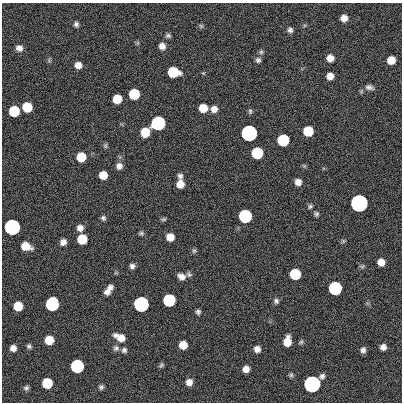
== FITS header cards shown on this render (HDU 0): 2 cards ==
NAXIS1  =                  400
NAXIS2  =                  400

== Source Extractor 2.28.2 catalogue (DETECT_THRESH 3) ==
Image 400 x 400 px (HDU 0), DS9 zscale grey, 1 PNG px = 1 image px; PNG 404 x 404 px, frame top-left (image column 1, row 400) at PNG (2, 3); no overlay
Background 0.439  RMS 33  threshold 100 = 3 sigma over >= 5 px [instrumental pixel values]
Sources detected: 89; all 89 listed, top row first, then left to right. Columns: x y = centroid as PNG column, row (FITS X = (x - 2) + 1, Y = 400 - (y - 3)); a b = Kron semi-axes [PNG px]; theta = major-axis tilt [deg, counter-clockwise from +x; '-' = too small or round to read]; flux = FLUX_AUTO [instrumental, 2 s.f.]
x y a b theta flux
344 18 6 6 - 1.6e+04
76 24 6 5 - 6.2e+03
201 26 6 5 - 3.7e+03
290 30 7 6 - 6.6e+03
168 36 7 5 -16 4.6e+03
137 43 6 4 71 2.9e+03
162 46 7 7 - 1.4e+04
19 48 8 7 - 1.3e+04
261 52 7 6 - 4.6e+03
330 58 7 7 - 1.8e+04
49 60 7 4 73 3.4e+03
258 60 7 7 - 6.1e+03
391 60 7 6 - 3.2e+04
78 65 7 6 - 1.5e+04
173 72 8 7 - 1.2e+05
203 73 4 4 - 2.2e+03
330 76 6 6 - 1.9e+04
369 87 11 7 -12 9.0e+03
134 94 7 7 - 1.2e+05
117 99 7 7 - 4.7e+04
27 107 7 7 - 7.3e+04
203 108 7 6 - 3.8e+04
214 109 7 7 - 1.4e+04
14 111 7 7 - 1.2e+05
250 111 7 5 -77 4.3e+03
158 123 7 7 - 1.0e+06
308 131 7 7 - 9.1e+04
145 132 7 7 - 5.0e+04
249 133 7 7 - 3.5e+06
283 140 7 7 - 2.1e+05
105 146 7 5 -89 3.9e+03
257 153 7 7 - 1.8e+05
81 157 7 7 - 5.8e+04
119 166 8 7 - 1.2e+04
103 175 7 6 - 3.5e+04
180 176 6 6 - 7.2e+03
298 182 6 6 - 1.5e+04
180 184 7 6 - 2.4e+04
359 203 7 7 - 1.1e+07
310 206 6 5 - 4.3e+03
316 214 6 5 - 4.6e+03
245 216 7 7 - 5.4e+05
103 218 6 5 - 5.3e+03
163 219 8 5 6 3.8e+03
12 227 7 7 - 2.9e+06
80 228 7 7 - 1.3e+04
141 233 7 5 -1 4.3e+03
170 237 7 6 - 2.7e+04
82 239 7 7 - 7.8e+04
343 241 7 4 -72 3.3e+03
63 242 7 6 - 1.3e+04
26 246 9 6 -20 3.8e+04
194 251 6 5 - 4.0e+03
381 262 6 6 - 2.1e+04
132 266 5 5 - 7.4e+03
362 266 7 6 - 4.0e+03
189 274 7 6 - 4.9e+03
295 274 7 7 - 1.4e+05
181 277 9 7 -25 1.3e+04
110 288 7 6 - 9.7e+03
335 288 7 7 - 5.7e+05
107 292 8 7 - 1.1e+04
169 300 7 7 - 3.1e+05
276 301 7 7 - 5.9e+03
52 304 8 7 - 6.1e+05
141 304 7 7 - 2.1e+06
18 306 7 7 - 5.0e+04
198 312 6 5 - 5.4e+03
120 337 12 7 -26 2.4e+04
49 340 7 7 - 4.8e+04
287 341 9 6 81 3.4e+04
301 342 7 5 50 4.0e+03
183 345 7 7 - 2.9e+04
29 346 6 5 - 4.7e+03
383 347 7 7 - 1.2e+04
13 348 6 6 - 1.3e+04
116 348 8 8 - 7.2e+03
257 349 6 6 - 1.3e+04
124 350 7 7 - 6.3e+03
363 350 6 5 - 7.8e+03
161 365 8 5 55 4.2e+03
77 366 7 7 - 5.2e+05
246 369 6 6 - 1.6e+04
291 375 6 5 - 4.1e+03
189 382 7 7 - 1.6e+04
47 383 7 7 - 9.9e+04
312 384 8 7 - 5.5e+06
101 387 6 6 - 4.9e+03
26 388 7 6 - 5.5e+03